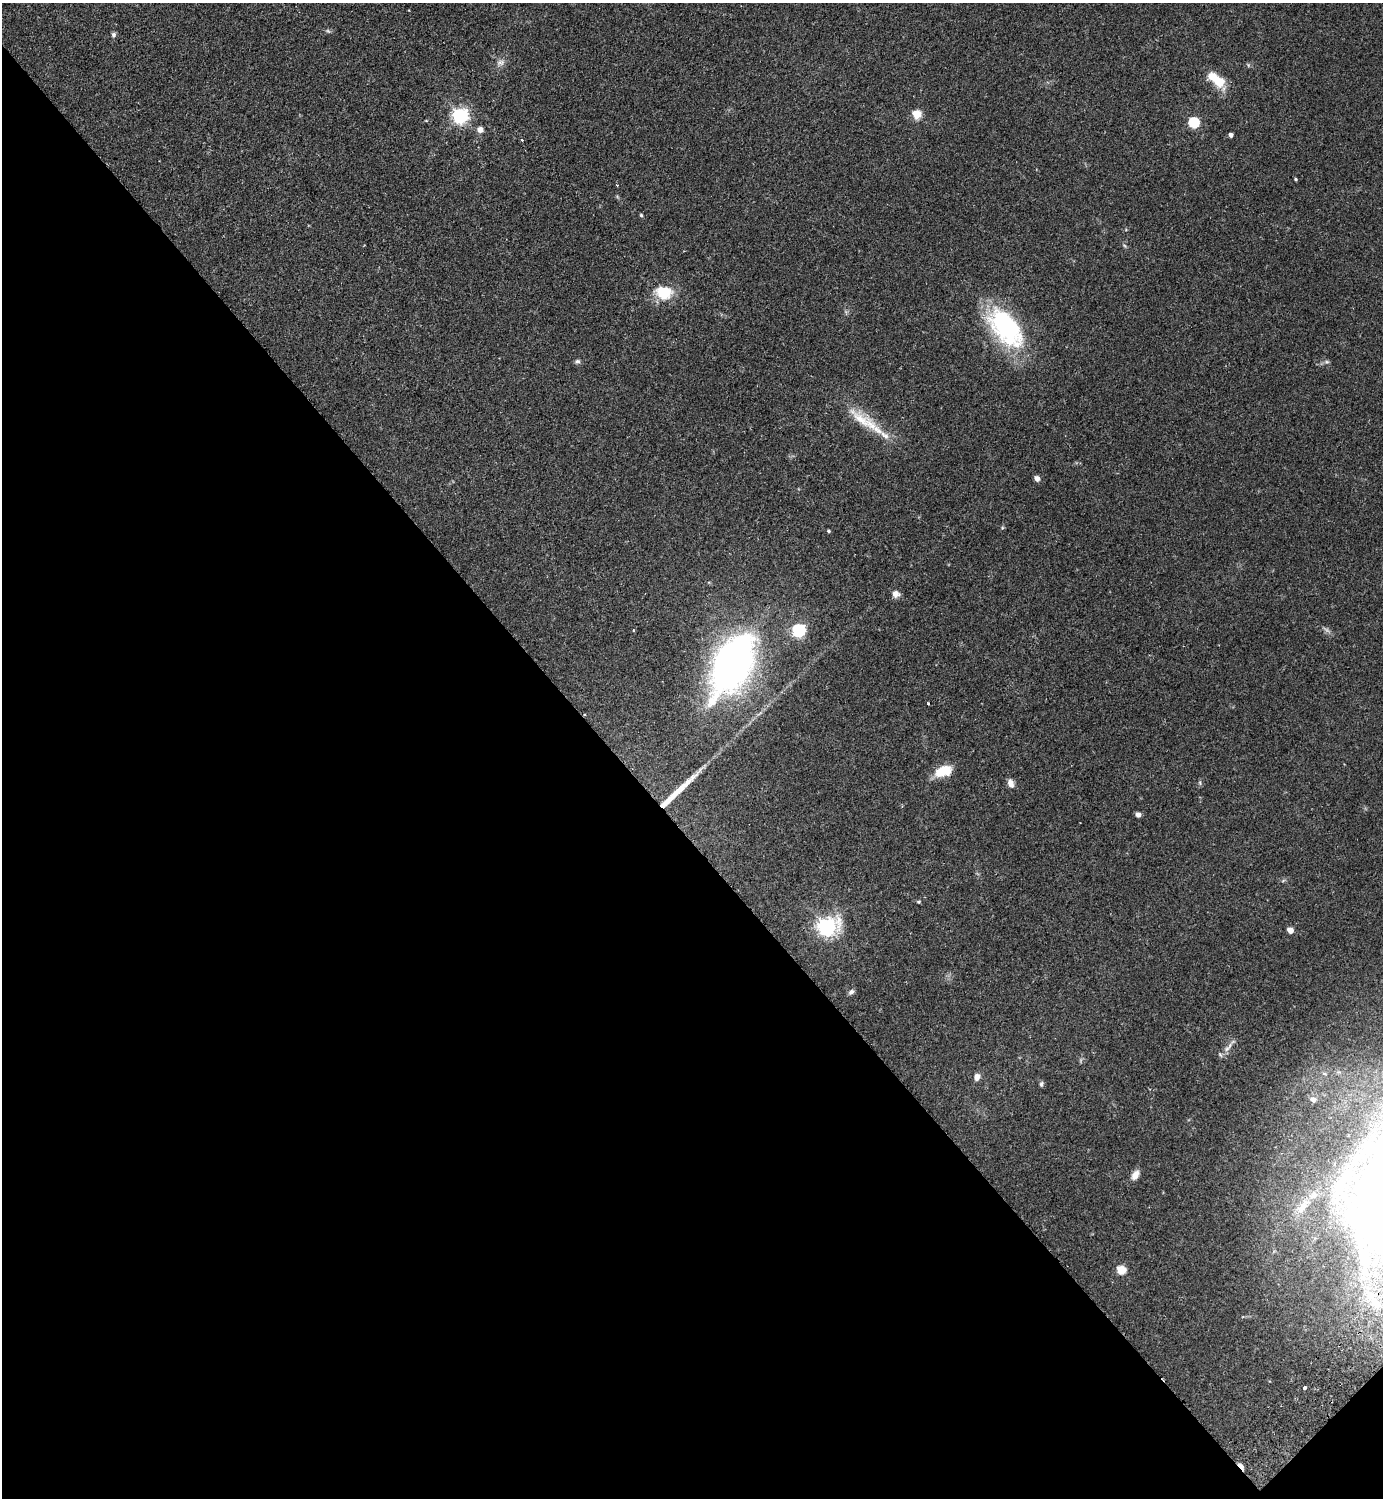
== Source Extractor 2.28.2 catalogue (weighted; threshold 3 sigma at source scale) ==
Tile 14 of 4 x 4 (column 2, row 4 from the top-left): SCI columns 1725-3105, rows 45-1540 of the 6069 x 6073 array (HDU 1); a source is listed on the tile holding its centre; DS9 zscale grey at full resolution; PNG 1385 x 1500 px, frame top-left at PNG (2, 3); no overlay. Shown black and unused: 45% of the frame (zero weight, under 2 of 3 exposures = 3% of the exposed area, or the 3 px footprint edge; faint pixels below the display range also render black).
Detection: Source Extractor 2.28.2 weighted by HDU 2 'WHT'; one run over the whole footprint, this tile lists its part. Background 0.174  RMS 0.0076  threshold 0.0341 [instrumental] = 3 sigma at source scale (4.5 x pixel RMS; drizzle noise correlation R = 1.50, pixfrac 1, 0.05/0.05 arcsec/px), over >= 5 px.
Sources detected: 49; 1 too faint to see at this stretch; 1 inside a brighter object's white glare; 2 cosmic-ray / hot-pixel residue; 1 long thin detection or spike segment (spike, bleed or trail) — not listed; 3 inside a brighter listed object's ellipse — not listed separately; the other 41 listed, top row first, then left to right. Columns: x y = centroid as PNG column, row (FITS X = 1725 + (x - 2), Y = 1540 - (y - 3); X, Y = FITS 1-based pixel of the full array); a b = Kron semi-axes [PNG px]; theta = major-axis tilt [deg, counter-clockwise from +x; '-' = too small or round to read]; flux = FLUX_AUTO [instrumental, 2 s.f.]
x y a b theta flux
328 31 7 4 -36 1.1
113 35 6 6 - 1.6
500 62 10 8 1 3.3
1213 77 12 9 -39 12
916 114 9 9 - 9.6
460 116 6 6 - 220
1194 123 6 5 - 56
480 130 7 6 - 4
1231 135 4 4 - 2.9
522 140 3 3 - 1
1295 179 4 3 - 0.82
641 215 4 4 - 0.94
664 293 20 16 -11 20
1006 328 50 27 -52 98
577 361 7 5 0 1.5
1327 362 6 4 -41 1.3
862 420 46 14 -40 22
1037 479 5 4 - 5.2
828 531 4 3 - 0.96
896 594 9 9 - 3.7
798 630 6 6 - 120
732 664 50 27 63 370
943 771 18 11 17 17
1011 783 11 7 -70 3.9
1200 783 6 4 -72 1
1138 815 4 4 - 4.9
918 902 5 4 - 0.88
826 927 8 7 - 330
1290 930 5 4 - 8.5
851 992 8 5 38 1.9
1227 1049 8 6 44 2.6
1220 1055 8 3 -45 1.1
977 1077 8 7 - 3.7
1041 1084 7 5 80 1.4
1313 1099 8 7 - 4.6
1135 1175 13 8 60 5
1303 1206 28 11 49 16
1364 1260 54 17 -85 46
1121 1270 5 5 - 28
1305 1388 3 3 - 2.7
1241 1466 10 4 -47 3
Overlapping masked pixels (flux is a lower limit): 1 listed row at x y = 1241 1466